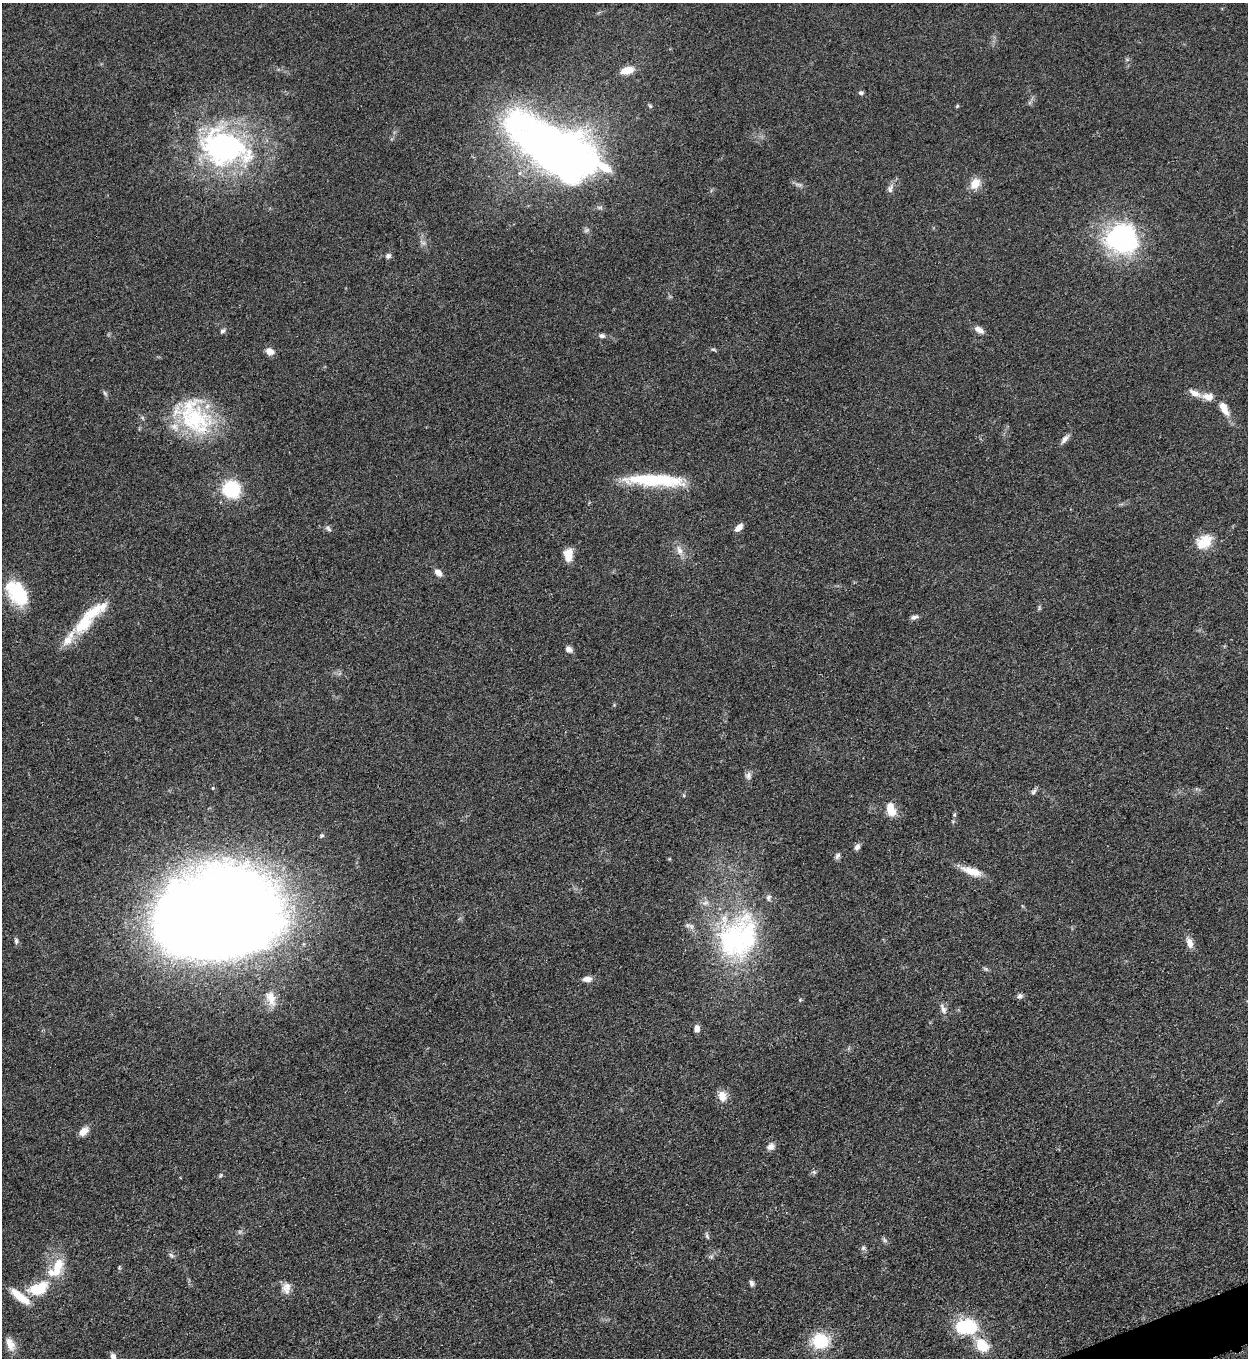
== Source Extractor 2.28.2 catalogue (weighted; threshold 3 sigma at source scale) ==
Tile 6 of 4 x 4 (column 2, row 2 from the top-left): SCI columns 1533-2778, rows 2722-4077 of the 5428 x 5440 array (HDU 1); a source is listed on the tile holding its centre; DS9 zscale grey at full resolution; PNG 1250 x 1360 px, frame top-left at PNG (2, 3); no overlay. Shown black and unused: <1% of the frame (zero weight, under 3 of 5 exposures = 1% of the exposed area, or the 3 px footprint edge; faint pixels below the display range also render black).
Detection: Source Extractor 2.28.2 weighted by HDU 2 'WHT'; one run over the whole footprint, this tile lists its part. Background 0.0613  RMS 0.0059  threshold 0.0265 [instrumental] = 3 sigma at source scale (4.5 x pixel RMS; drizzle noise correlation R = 1.50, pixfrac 1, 0.05/0.05 arcsec/px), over >= 5 px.
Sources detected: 86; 1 inside a brighter object's white glare — not listed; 11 inside a brighter listed object's ellipse — not listed separately; the other 74 listed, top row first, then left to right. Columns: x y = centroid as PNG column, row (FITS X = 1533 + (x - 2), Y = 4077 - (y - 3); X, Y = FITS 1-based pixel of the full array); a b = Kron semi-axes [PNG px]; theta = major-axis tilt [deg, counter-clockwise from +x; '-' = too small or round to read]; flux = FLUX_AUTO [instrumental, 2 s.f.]
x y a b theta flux
627 70 15 8 14 7.5
861 93 6 5 - 1.3
650 106 6 5 - 0.78
957 106 6 3 46 0.7
548 143 92 37 -29 430
224 147 66 44 -18 140
975 184 15 11 52 7.2
799 185 12 4 -7 1.7
890 189 12 7 67 2.7
1122 239 33 30 -12 97
388 256 7 6 - 1.6
979 330 13 7 -28 3.5
222 331 7 5 55 1.5
602 336 8 6 -11 1.8
713 349 8 3 -19 0.9
270 351 9 7 -18 4.7
105 393 7 4 -45 1
1208 397 15 10 -9 5.6
1224 408 20 9 -62 7.7
195 417 53 36 -58 57
143 418 6 4 -70 0.84
1065 439 14 6 50 2.8
652 479 65 13 -2 40
231 489 12 12 - 43
328 528 10 5 -45 1.5
739 528 11 6 44 3.5
1204 542 22 16 32 12
679 550 15 8 -71 4.3
568 555 14 10 90 7.1
438 573 9 6 -38 3.5
19 594 30 21 -63 27
914 617 9 5 11 1.8
83 624 33 17 48 22
569 649 9 7 -30 2.5
614 705 4 4 - 0.57
749 776 11 7 84 2.4
1034 791 10 5 58 1.6
891 811 12 10 -43 7.9
954 815 7 4 73 0.93
321 836 6 5 - 1.2
857 847 9 6 61 2
837 856 9 6 58 1.6
972 871 26 9 -19 9.1
768 897 7 6 - 1.5
216 913 104 72 6 1300
732 938 58 39 -89 84
16 941 8 5 -89 1.3
1189 943 13 7 -71 4.8
986 969 6 5 - 1
587 979 11 6 6 3.6
1020 996 8 6 22 1.6
271 998 20 11 -68 7
800 1000 5 4 - 0.68
943 1009 15 6 -66 3
697 1028 7 6 - 3.1
722 1096 14 11 -75 5.8
83 1131 12 7 39 5.1
771 1146 10 8 28 2.9
814 1172 6 5 - 1
221 1175 5 5 - 0.83
707 1235 10 4 -71 1.1
884 1240 7 4 -71 1.1
863 1248 7 6 - 1.3
171 1255 7 4 -45 1.2
58 1265 19 14 46 11
119 1268 5 4 - 0.71
751 1283 8 5 -66 1.6
38 1288 26 14 20 21
286 1288 15 10 83 4.8
967 1327 25 16 -1 31
820 1341 18 16 -4 23
10 1344 17 9 -66 5.8
982 1345 18 13 -56 15
113 1356 8 6 -73 2.8
Isophote crosses this tile's border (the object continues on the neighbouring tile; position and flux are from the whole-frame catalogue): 1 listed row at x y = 113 1356